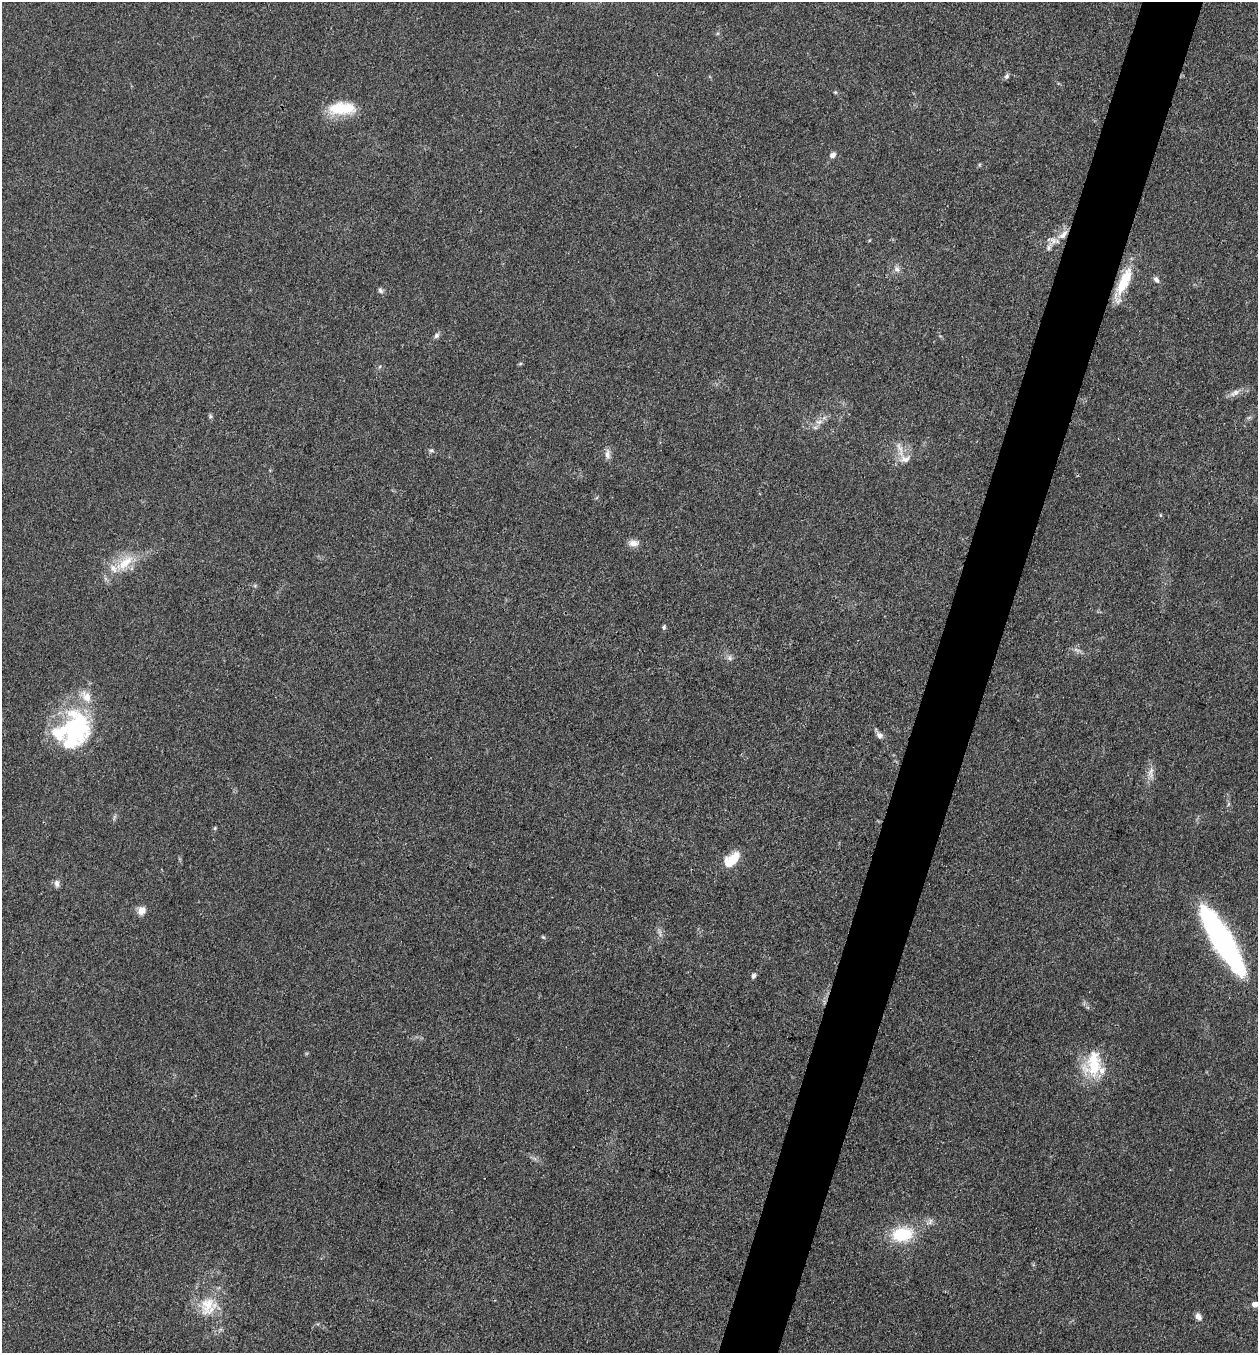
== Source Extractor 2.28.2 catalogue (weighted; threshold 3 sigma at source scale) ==
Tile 10 of 4 x 4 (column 2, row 3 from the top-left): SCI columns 1521-2776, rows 1354-2704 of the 5421 x 5407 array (HDU 1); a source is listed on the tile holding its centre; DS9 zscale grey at full resolution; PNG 1260 x 1355 px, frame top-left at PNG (2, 2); no overlay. Shown black and unused: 5% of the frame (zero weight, under 3 of 4 exposures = <1% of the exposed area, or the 3 px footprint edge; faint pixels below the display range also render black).
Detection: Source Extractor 2.28.2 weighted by HDU 2 'WHT'; one run over the whole footprint, this tile lists its part. Background 0.0928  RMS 0.0064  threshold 0.0289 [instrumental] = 3 sigma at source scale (4.5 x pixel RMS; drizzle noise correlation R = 1.50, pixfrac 1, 0.05/0.05 arcsec/px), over >= 5 px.
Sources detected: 47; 4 inside a brighter listed object's ellipse — not listed separately; the other 43 listed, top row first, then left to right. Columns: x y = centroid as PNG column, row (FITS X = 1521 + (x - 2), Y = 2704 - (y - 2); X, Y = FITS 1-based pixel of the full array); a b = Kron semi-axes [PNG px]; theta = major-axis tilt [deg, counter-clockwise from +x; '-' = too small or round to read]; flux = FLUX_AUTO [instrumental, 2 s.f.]
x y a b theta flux
1007 76 8 6 64 1.6
835 92 6 4 -43 0.81
342 108 34 15 3 23
833 155 8 7 - 2.6
979 165 6 3 72 0.76
1063 235 16 8 44 6.3
1049 247 15 7 57 3.8
897 269 9 7 -53 2.6
1156 280 9 6 -54 2.2
1124 281 40 12 66 21
380 290 8 6 -56 1.7
436 336 8 6 47 1.9
520 364 6 4 20 0.76
1235 393 17 7 27 4.3
210 416 6 5 - 1.2
819 422 12 6 11 3.8
900 448 25 7 -72 5.4
431 450 6 5 - 1.3
607 454 14 7 -86 3.4
905 459 19 10 22 6.4
1160 515 5 4 - 0.64
634 543 14 8 4 4.4
125 563 31 12 38 18
664 627 5 4 - 1.4
1076 650 10 3 -21 1.7
730 658 9 7 -67 2.2
75 729 49 30 76 82
879 735 10 7 -45 2.7
1151 772 20 8 87 5.2
215 828 5 5 - 0.82
731 860 21 11 43 16
57 884 10 7 -83 2.5
141 910 10 9 - 4.9
660 933 14 4 -75 2.2
543 937 6 4 -44 0.87
1223 942 65 15 -59 180
753 976 7 5 74 1.5
1094 1064 35 22 79 29
930 1222 12 7 46 2.8
902 1234 21 14 6 31
1255 1304 5 5 - 4.6
208 1306 27 24 63 22
1198 1317 9 6 -58 3.4
Overlapping masked pixels (flux is a lower limit): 2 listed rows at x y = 1063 235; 1124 281
Isophote crosses this tile's border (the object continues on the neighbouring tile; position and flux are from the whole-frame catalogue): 1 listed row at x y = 1255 1304